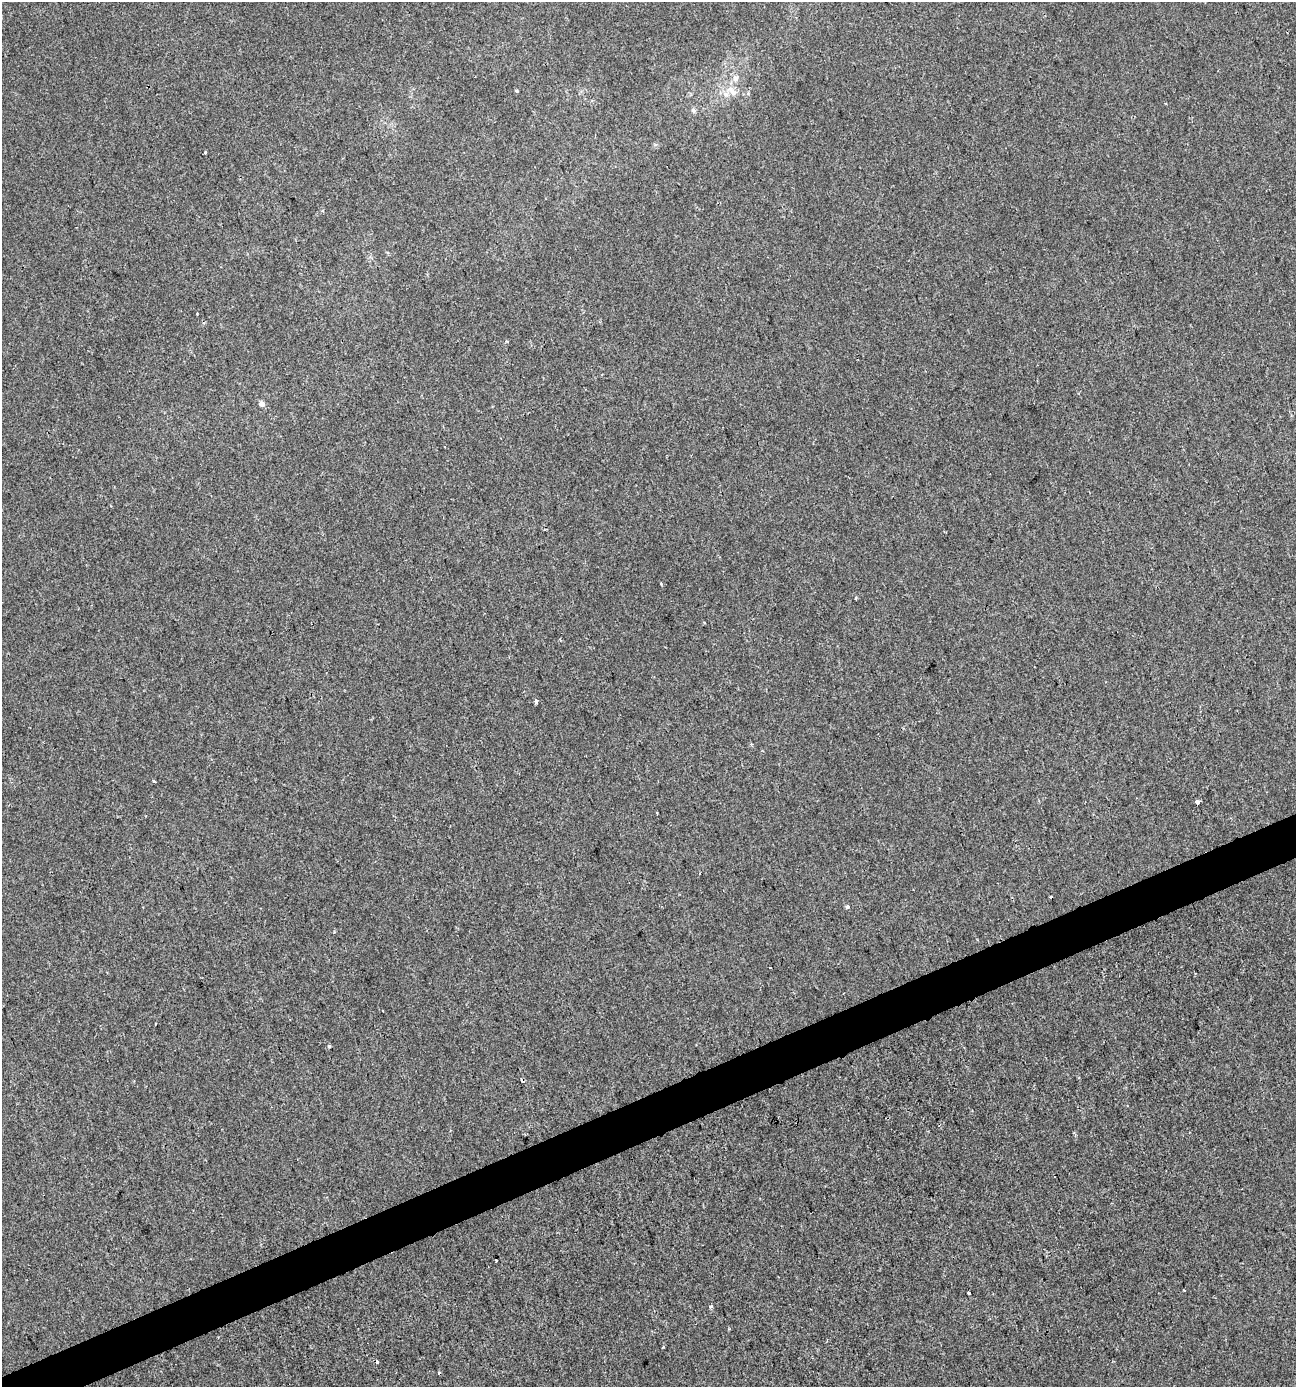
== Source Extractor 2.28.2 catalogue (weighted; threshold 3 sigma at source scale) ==
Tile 7 of 4 x 4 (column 3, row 2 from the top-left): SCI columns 2664-3957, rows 2770-4154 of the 5383 x 5538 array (HDU 1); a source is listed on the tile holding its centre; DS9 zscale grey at full resolution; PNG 1298 x 1389 px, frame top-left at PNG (2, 2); no overlay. Shown black and unused: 3% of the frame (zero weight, under 2 of 3 exposures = <1% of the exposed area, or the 3 px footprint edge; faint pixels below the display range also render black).
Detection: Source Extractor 2.28.2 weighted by HDU 2 'WHT'; one run over the whole footprint, this tile lists its part. Background -1.12e-04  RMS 0.0051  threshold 0.0231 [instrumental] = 3 sigma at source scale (4.5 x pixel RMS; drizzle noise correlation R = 1.50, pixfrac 1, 0.0396/0.0396 arcsec/px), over >= 5 px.
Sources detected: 26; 4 cosmic-ray / hot-pixel residue — not listed; the other 22 listed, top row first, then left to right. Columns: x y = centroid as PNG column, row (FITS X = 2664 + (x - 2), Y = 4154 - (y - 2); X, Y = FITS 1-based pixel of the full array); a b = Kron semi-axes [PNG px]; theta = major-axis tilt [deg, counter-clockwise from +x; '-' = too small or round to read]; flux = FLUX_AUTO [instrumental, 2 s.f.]
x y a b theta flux
735 78 9 7 45 2.3
516 91 3 3 - 0.98
732 91 18 7 -54 4
726 94 9 7 -33 2.6
693 110 7 6 - 1.2
205 153 3 3 - 1.8
197 313 2 2 - 0.51
262 404 6 5 - 2.2
855 598 3 3 - 0.74
705 623 3 2 - 0.5
560 639 3 3 - 0.83
536 701 4 4 - 1.4
154 781 3 3 - 1.4
1198 802 5 3 - 3.5
847 906 4 3 - 7.1
770 967 3 2 - 0.67
383 1011 3 2 - 0.44
329 1046 4 3 - 0.88
496 1261 3 3 - 1.2
969 1293 4 3 - 2.2
711 1306 4 4 - 1.1
729 1329 3 3 - 0.41
Unlisted compact peaks at least as high as the median listed source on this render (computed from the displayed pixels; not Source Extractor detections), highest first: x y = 661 584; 663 1347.